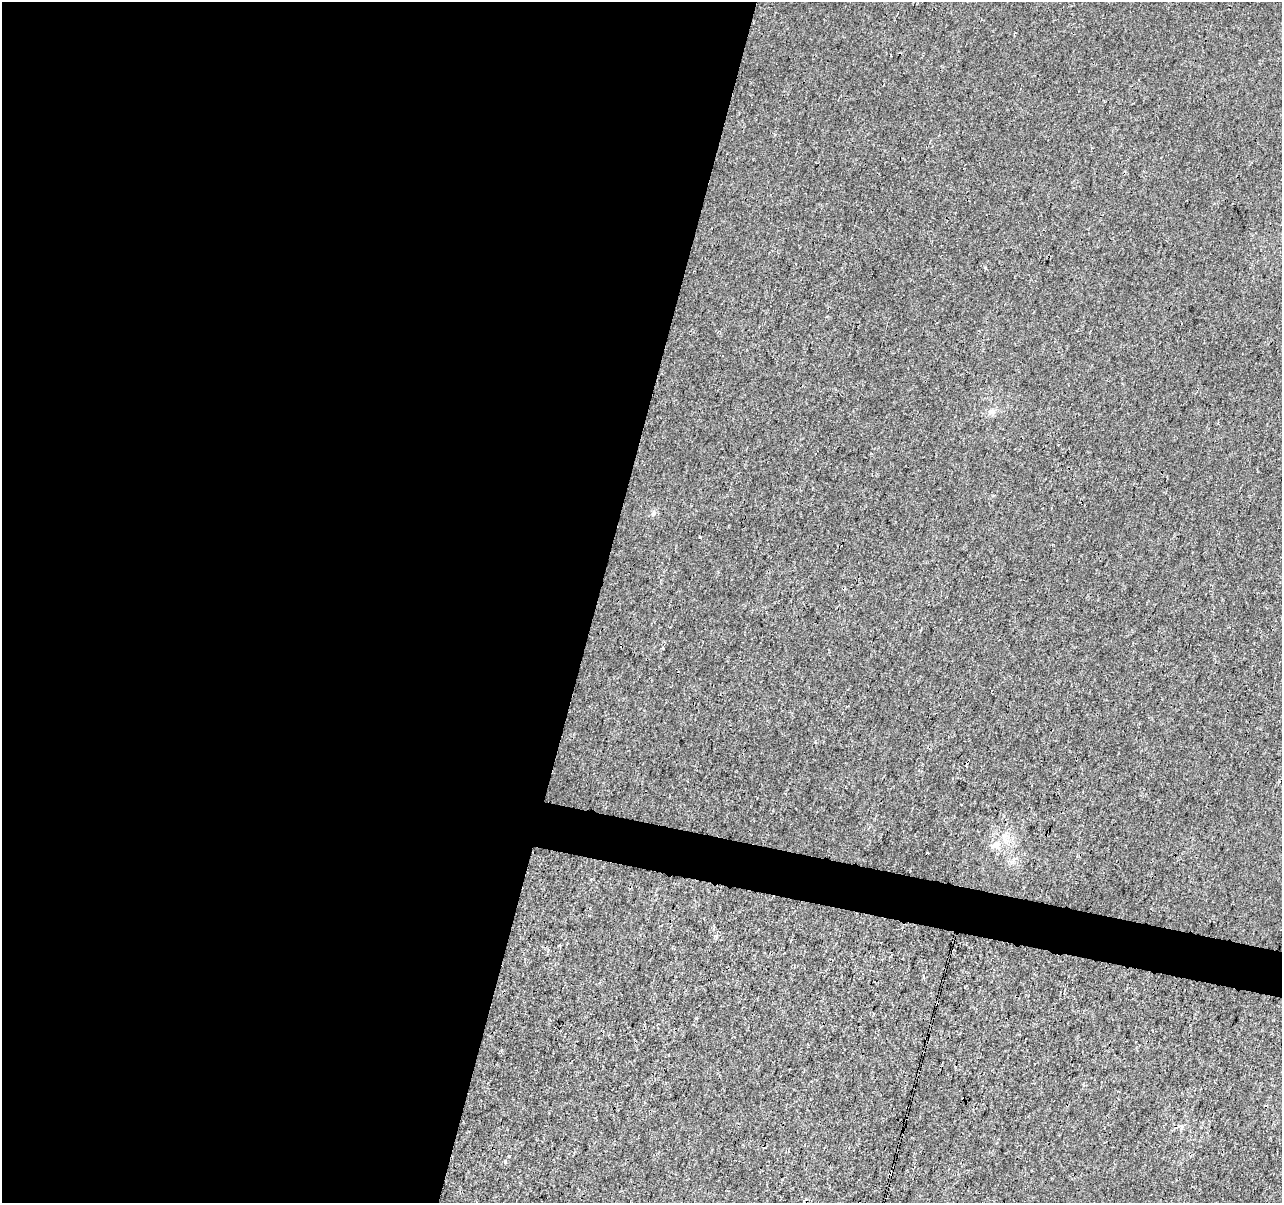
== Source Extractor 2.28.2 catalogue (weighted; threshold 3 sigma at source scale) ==
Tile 5 of 4 x 4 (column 1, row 2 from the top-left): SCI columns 8-1287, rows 2687-3887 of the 5125 x 5312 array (HDU 1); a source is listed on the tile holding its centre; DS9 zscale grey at full resolution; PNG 1284 x 1205 px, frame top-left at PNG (2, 2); no overlay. Shown black and unused: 49% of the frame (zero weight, under 3 of 4 exposures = <1% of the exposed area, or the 3 px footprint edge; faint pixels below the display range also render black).
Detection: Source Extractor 2.28.2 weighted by HDU 2 'WHT'; one run over the whole footprint, this tile lists its part. Background 5.92e-05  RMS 0.0014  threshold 0.00628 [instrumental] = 3 sigma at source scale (4.5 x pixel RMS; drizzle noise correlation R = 1.50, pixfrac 1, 0.0396/0.0396 arcsec/px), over >= 5 px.
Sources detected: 7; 3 cosmic-ray / hot-pixel residue — not listed; the other 4 listed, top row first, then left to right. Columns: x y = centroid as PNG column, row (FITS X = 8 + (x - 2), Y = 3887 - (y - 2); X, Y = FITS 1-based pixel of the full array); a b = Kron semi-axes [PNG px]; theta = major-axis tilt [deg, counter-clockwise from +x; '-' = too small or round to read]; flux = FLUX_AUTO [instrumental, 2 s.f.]
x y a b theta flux
700 538 3 3 - 0.69
994 845 14 6 33 0.78
509 1156 3 3 - 0.3
505 1162 4 4 - 0.32